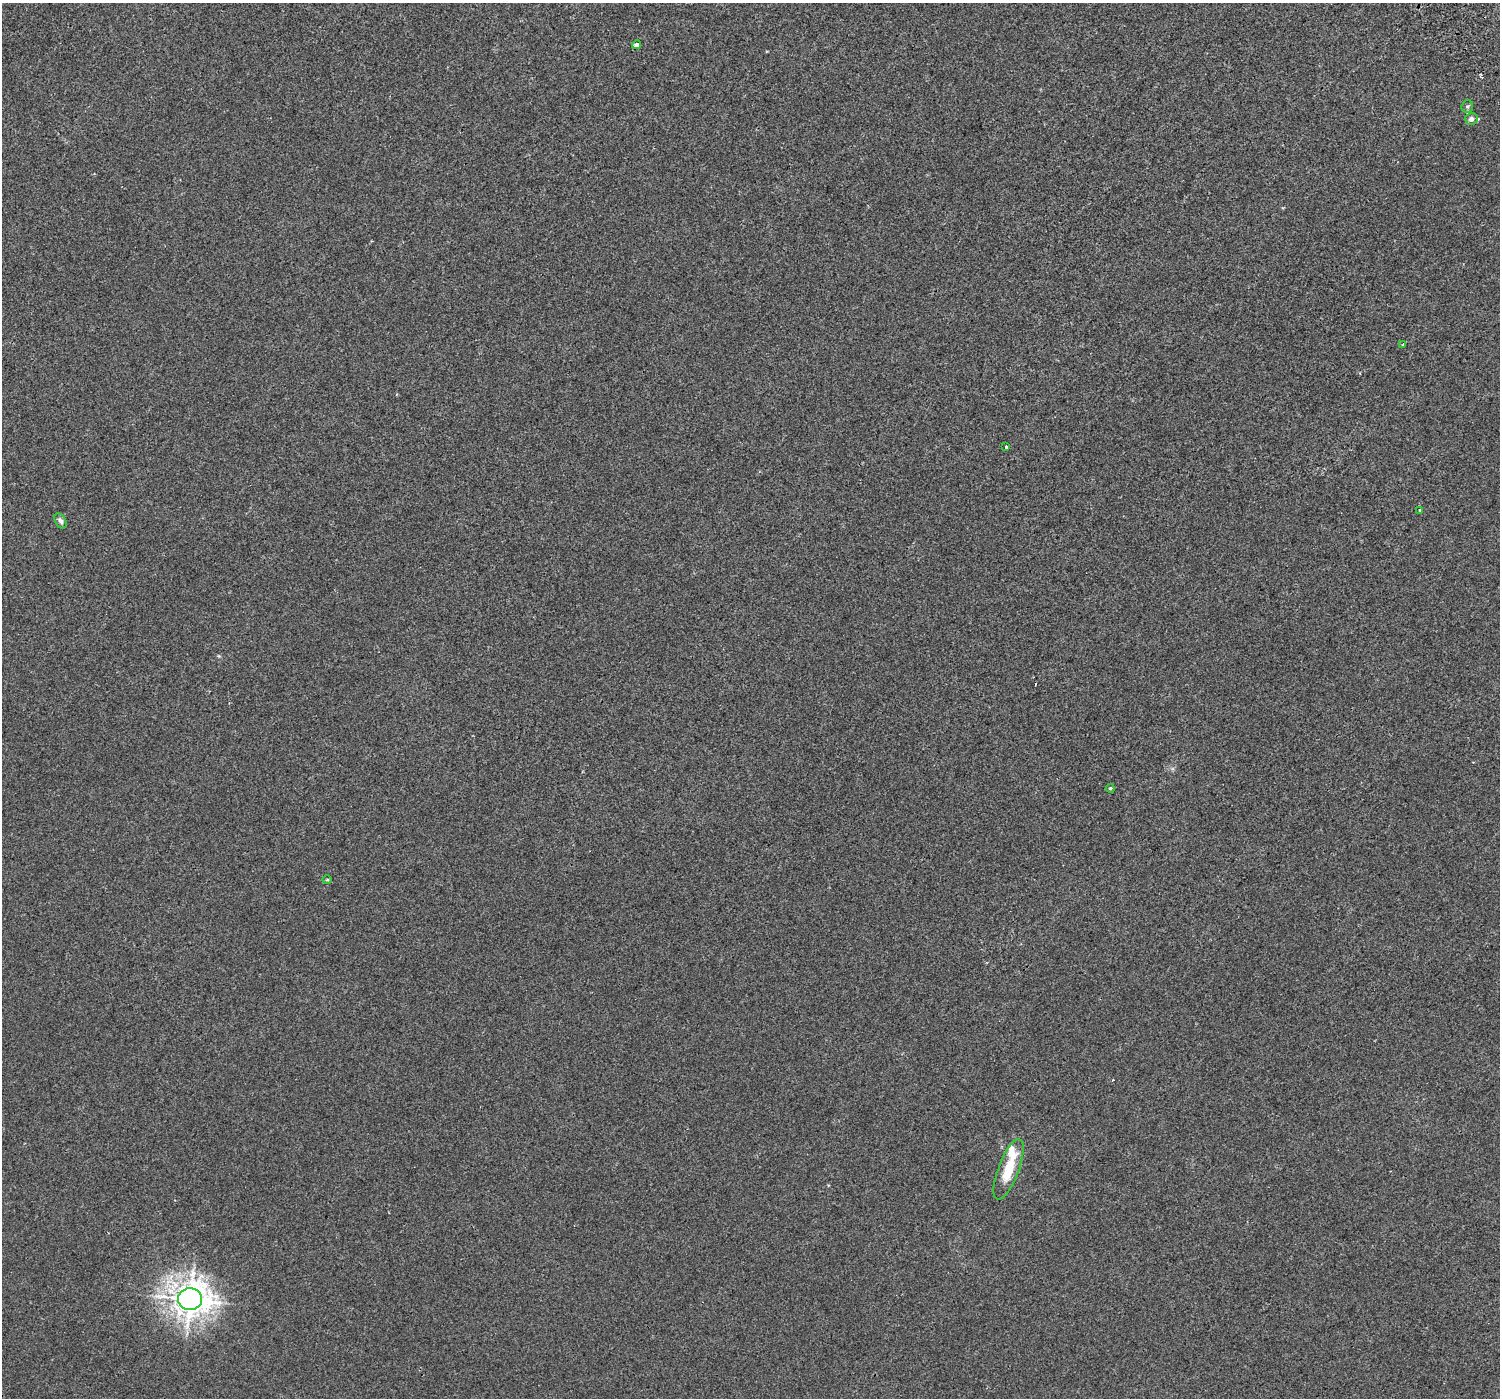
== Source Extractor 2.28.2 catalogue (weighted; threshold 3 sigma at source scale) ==
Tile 10 of 4 x 4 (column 2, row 3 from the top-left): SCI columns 1548-3045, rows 1670-3065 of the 6103 x 6064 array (HDU 1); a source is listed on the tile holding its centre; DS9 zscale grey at full resolution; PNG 1502 x 1400 px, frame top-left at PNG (2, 3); each listed source drawn as its Kron ellipse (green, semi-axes under 4 px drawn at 4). Shown black and unused: <1% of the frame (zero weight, under 2 of 3 exposures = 3% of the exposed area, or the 3 px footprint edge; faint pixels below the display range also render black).
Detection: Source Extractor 2.28.2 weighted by HDU 2 'WHT'; one run over the whole footprint, this tile lists its part. Background 0.00134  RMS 0.0056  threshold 0.0254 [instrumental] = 3 sigma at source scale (4.5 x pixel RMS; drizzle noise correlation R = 1.50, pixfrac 1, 0.0396/0.0396 arcsec/px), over >= 5 px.
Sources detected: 14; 1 cosmic-ray / hot-pixel residue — neither listed nor drawn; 2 inside a brighter listed object's ellipse — not listed separately; the other 11 listed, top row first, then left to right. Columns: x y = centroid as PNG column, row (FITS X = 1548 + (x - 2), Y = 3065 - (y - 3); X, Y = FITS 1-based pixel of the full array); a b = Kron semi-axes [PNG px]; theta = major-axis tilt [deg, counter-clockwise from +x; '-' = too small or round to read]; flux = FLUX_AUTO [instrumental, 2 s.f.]
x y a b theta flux
637 45 4 3 - 7.6
1467 106 6 6 - 1.1
1471 119 6 6 - 2.6
1403 344 4 3 - 0.68
1006 447 3 3 - 1.2
1420 510 3 2 - 0.51
61 521 8 5 -59 1.6
1110 788 4 4 - 0.86
327 880 5 3 - 0.59
1009 1169 32 10 69 16
190 1299 12 11 - 870